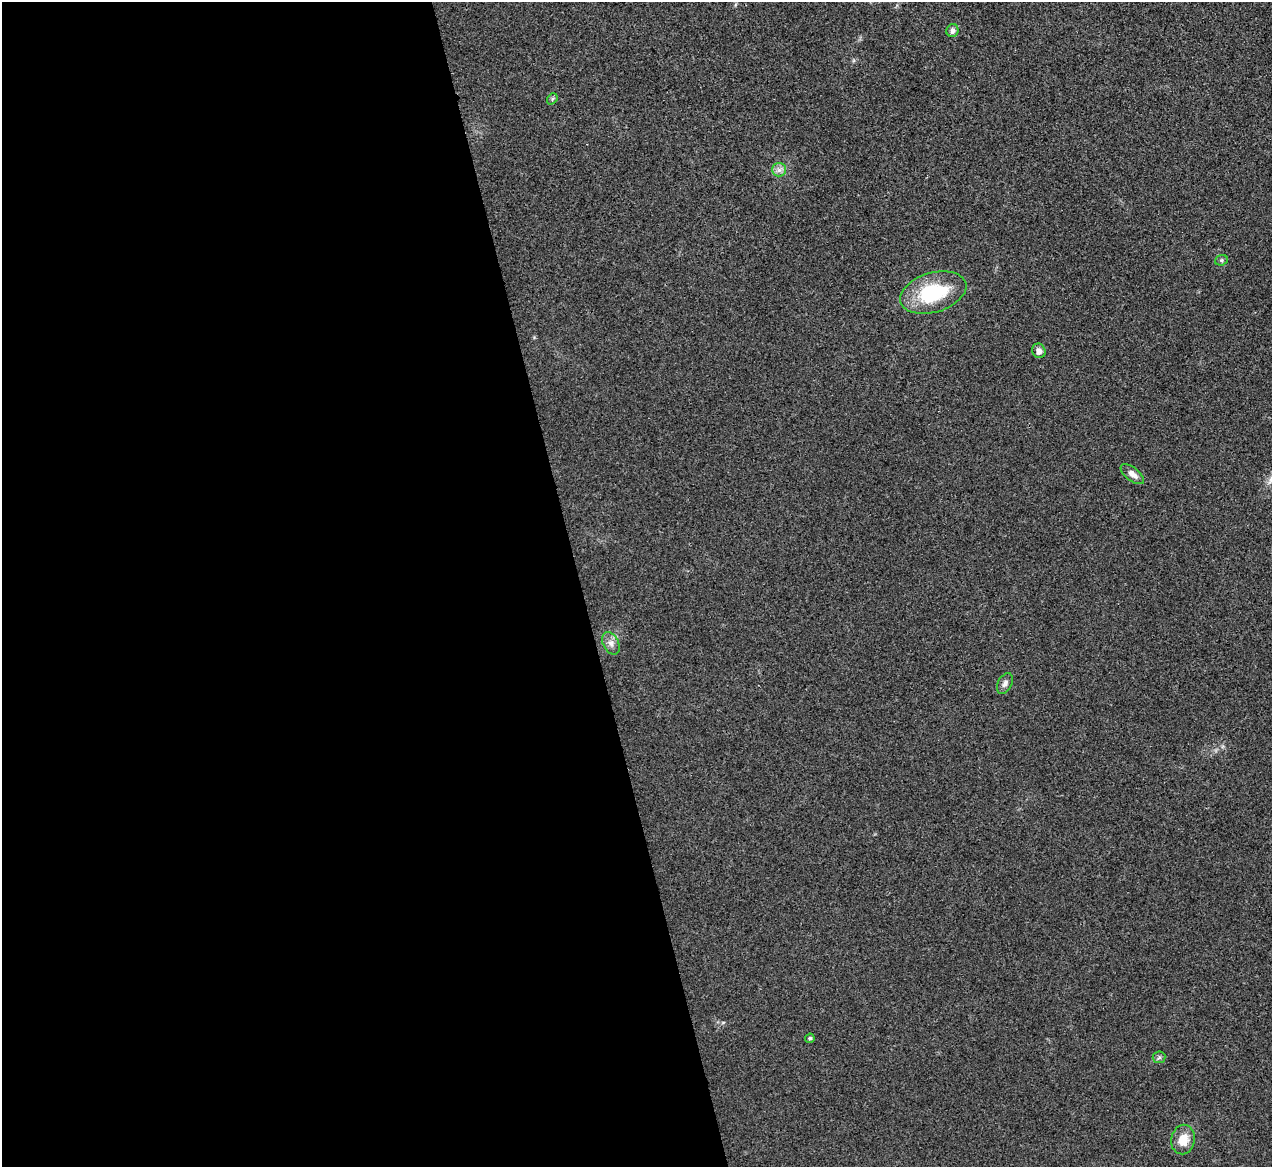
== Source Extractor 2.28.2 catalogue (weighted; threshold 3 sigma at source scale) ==
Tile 9 of 4 x 4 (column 1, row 3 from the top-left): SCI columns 4-1273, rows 1311-2475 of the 5086 x 5069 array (HDU 1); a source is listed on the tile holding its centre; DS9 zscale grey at full resolution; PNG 1274 x 1169 px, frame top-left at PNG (2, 2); each listed source drawn as its Kron ellipse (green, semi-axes under 4 px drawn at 4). Shown black and unused: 46% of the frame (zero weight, under 3 of 4 exposures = <1% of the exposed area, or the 3 px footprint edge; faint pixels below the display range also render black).
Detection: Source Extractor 2.28.2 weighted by HDU 2 'WHT'; one run over the whole footprint, this tile lists its part. Background 0.0296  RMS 0.0061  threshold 0.0272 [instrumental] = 3 sigma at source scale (4.5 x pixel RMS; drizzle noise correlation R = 1.50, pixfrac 1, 0.05/0.05 arcsec/px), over >= 5 px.
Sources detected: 12; all 12 listed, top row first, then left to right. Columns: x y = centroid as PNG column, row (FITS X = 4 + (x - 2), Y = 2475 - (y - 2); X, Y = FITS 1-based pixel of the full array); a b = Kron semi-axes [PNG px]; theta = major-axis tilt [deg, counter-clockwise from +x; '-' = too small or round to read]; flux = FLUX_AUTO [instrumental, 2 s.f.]
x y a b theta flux
952 31 6 6 - 2.4
552 99 6 4 50 0.99
779 170 7 6 - 2.3
1221 260 6 5 - 1.1
933 293 34 20 16 41
1039 351 7 6 - 3.4
1132 474 14 6 -38 3.8
611 643 12 7 -63 3.3
1005 683 11 7 62 2.4
810 1038 5 4 - 1.2
1159 1057 6 6 - 1.2
1183 1140 15 12 80 9.3